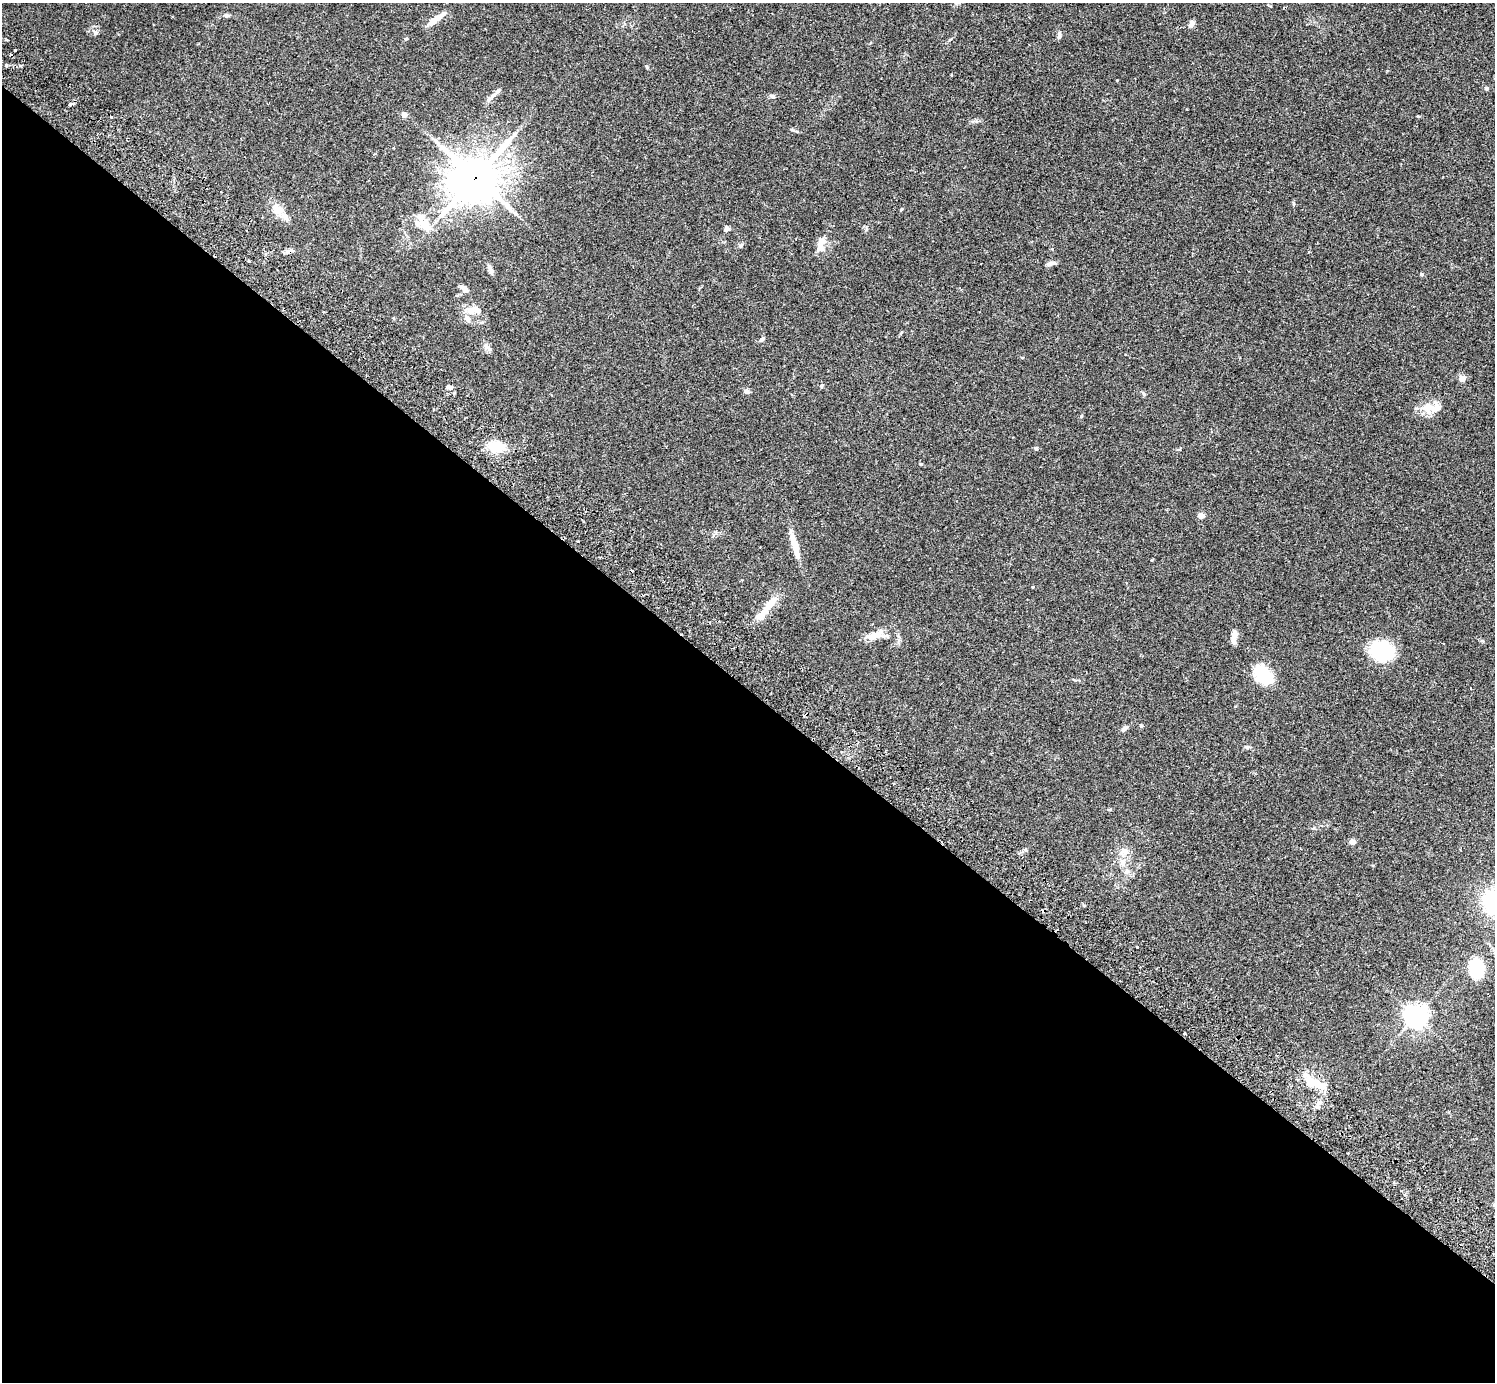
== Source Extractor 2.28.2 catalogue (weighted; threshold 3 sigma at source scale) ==
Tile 14 of 4 x 4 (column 2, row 4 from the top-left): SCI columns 1539-3031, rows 346-1725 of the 6061 x 6070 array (HDU 1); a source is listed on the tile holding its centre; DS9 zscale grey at full resolution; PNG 1497 x 1384 px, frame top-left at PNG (2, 3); no overlay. Shown black and unused: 50% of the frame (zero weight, under 2 of 3 exposures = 3% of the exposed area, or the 3 px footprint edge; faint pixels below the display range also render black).
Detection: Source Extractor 2.28.2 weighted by HDU 2 'WHT'; one run over the whole footprint, this tile lists its part. Background 0.106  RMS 0.0064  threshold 0.0288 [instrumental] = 3 sigma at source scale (4.5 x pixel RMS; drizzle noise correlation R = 1.50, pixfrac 1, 0.05/0.05 arcsec/px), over >= 5 px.
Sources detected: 66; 4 cosmic-ray / hot-pixel residue — not listed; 3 inside a brighter listed object's ellipse — not listed separately; the other 59 listed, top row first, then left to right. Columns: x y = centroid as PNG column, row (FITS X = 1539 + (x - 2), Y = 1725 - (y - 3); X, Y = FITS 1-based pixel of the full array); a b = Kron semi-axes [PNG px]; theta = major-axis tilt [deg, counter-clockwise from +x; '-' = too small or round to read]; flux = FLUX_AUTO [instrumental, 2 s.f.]
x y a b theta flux
226 15 6 6 - 1.3
436 19 24 6 36 6.4
1191 24 10 6 53 2.4
96 33 8 6 90 1.5
1059 36 10 4 80 1.5
406 39 5 4 - 0.69
15 50 3 3 - 1.7
647 67 5 4 - 0.67
1486 88 6 5 - 1.1
494 95 13 5 39 2.9
772 96 7 6 - 1.5
71 104 4 3 - 2.7
404 115 5 4 - 4.9
794 131 15 3 -16 1.1
475 177 19 17 37 1500
1294 204 6 4 -71 0.73
277 209 17 10 -55 7.9
424 224 24 15 -33 12
726 228 8 6 73 1.9
821 245 20 9 81 6.8
741 246 8 4 56 1.1
289 251 10 5 16 2.3
249 261 4 3 - 0.51
1050 263 10 5 12 3.1
490 270 12 6 -58 2.4
1421 274 5 4 - 0.87
465 289 10 6 -43 2.9
474 310 23 9 -4 6.7
467 318 10 7 -55 2.9
762 339 8 5 44 1.4
486 347 11 8 -60 2.5
1462 379 4 4 - 11
821 386 6 3 71 0.67
449 387 8 5 -16 1.7
746 391 7 6 - 1.8
1144 394 6 4 -70 0.86
1430 408 25 14 0 10
496 447 18 10 -2 17
1036 449 6 4 -2 0.88
921 464 4 4 - 0.6
1201 516 4 4 - 8.6
578 541 3 2 - 0.74
795 545 32 7 -74 10
1032 587 4 2 - 0.56
766 609 42 8 51 11
878 634 17 10 11 6
1234 636 13 5 82 6
1382 651 15 12 -19 64
1263 675 23 16 -42 22
1141 726 5 4 - 0.69
1124 729 9 5 40 2
1352 842 4 4 - 5.9
1124 851 14 10 6 4.9
1123 862 9 8 - 3.8
1137 947 3 3 - 0.78
1476 969 13 10 -87 41
1416 1016 7 7 - 480
1185 1034 3 2 - 0.59
1314 1082 31 12 -22 14
Overlapping masked pixels (flux is a lower limit): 3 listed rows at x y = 475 177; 289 251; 1314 1082
Unlisted compact peaks at least as high as the median listed source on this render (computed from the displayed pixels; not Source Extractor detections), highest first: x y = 1081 416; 1247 747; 1152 560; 976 121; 949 40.